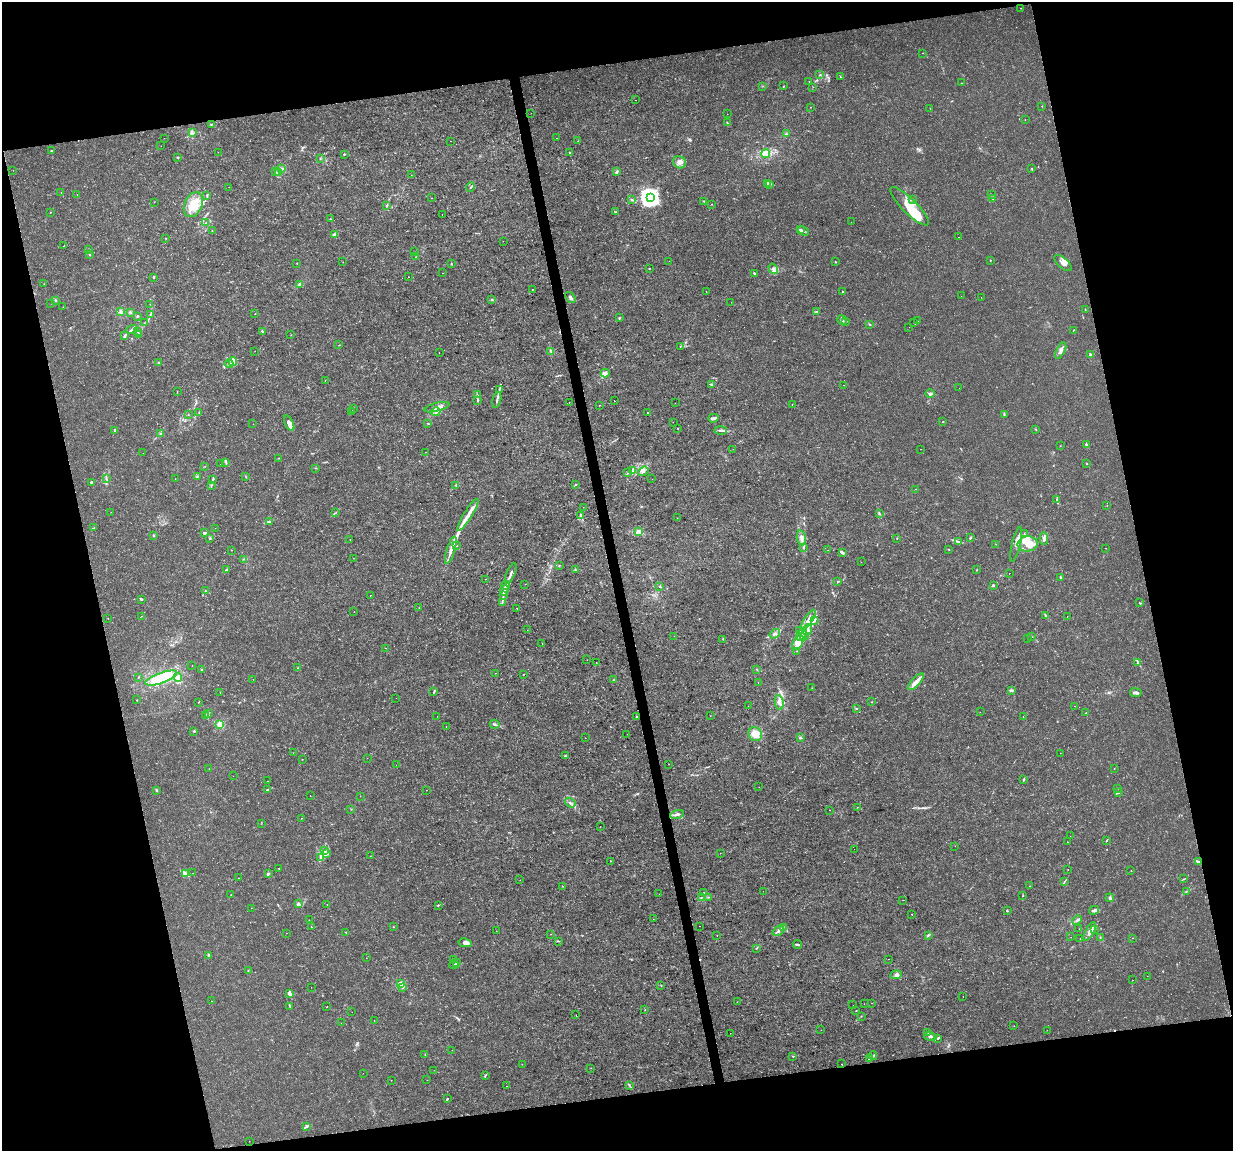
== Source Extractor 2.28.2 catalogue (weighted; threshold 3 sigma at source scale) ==
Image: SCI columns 1-4923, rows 79-4672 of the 4923 x 4703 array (HDU 1 of 3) = the unmasked area's bounding box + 8 px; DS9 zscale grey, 4 x 4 block average (1 PNG px = mean of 4 x 4 image px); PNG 1235 x 1153 px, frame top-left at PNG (2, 2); each listed source drawn as its Kron ellipse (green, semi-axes under 4 px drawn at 4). Shown black and unused: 26% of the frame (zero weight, under 3 of 4 exposures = <1% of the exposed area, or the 3 px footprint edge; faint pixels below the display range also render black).
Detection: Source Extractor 2.28.2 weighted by HDU 2 'WHT'. Background 0.00291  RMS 8.1e-04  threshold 0.00363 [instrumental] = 3 sigma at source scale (4.5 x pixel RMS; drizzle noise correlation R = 1.50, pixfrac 1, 0.0396/0.0396 arcsec/px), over >= 5 px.
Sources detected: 549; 7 too faint to see at this stretch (4 x 4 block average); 1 inside a brighter object's white glare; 2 cosmic-ray / hot-pixel residue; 1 long thin detection or spike segment (spike, bleed or trail) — neither listed nor drawn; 14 coinciding with a brighter row at this scale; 53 inside a brighter listed object's ellipse — not listed separately; the other 471 listed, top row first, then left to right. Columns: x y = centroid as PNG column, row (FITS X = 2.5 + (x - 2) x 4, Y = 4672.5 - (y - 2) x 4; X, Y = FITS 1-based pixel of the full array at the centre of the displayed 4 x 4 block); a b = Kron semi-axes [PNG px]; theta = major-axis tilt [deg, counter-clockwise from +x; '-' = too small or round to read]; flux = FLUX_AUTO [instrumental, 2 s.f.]
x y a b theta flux
1021 8 2 2 - 0.16
922 53 2 2 - 0.11
820 75 3 2 - 0.34
840 77 2 2 - 0.27
809 81 2 2 - 0.19
962 83 2 2 - 0.18
763 86 2 2 - 0.16
783 86 2 2 - 0.17
813 87 2 2 - 0.15
636 100 2 2 - 0.14
1042 106 2 2 - 0.21
810 107 2 2 - 0.12
930 108 2 2 - 0.1
531 113 2 2 - 0.12
727 114 2 2 - 0.37
1025 120 2 2 - 0.12
727 122 2 2 - 0.31
211 124 2 2 - 0.25
192 133 3 3 - 0.8
786 134 3 2 - 0.45
164 138 2 2 - 0.081
556 138 2 2 - 0.41
451 141 2 2 - 0.11
578 141 2 2 - 0.27
161 146 2 2 - 0.097
52 150 2 2 - 0.23
218 152 2 2 - 0.12
569 152 2 2 - 0.49
344 154 2 2 - 1.3
766 154 4 3 - 4.7
177 157 3 2 - 0.36
320 159 2 2 - 0.14
679 162 6 6 - 2.9
1032 168 2 2 - 0.22
282 169 3 2 - 0.62
13 170 2 2 - 0.081
275 171 4 2 - 0.45
278 172 2 2 - 0.37
616 172 3 2 - 0.86
411 175 2 2 - 0.079
768 183 4 2 - 0.93
770 184 2 2 - 0.95
229 187 2 2 - 0.1
471 187 5 2 - 0.55
61 192 2 2 - 0.42
77 194 2 2 - 0.14
207 195 4 2 - 0.51
991 195 2 2 - 0.19
432 198 2 2 - 0.14
650 198 4 3 - 220
992 198 2 2 - 0.27
913 199 2 2 - 0.22
632 200 3 2 - 0.69
704 201 2 2 - 0.33
154 202 2 2 - 0.1
711 204 2 2 - 0.17
193 205 13 8 66 12
387 205 2 2 - 0.16
910 206 26 7 -45 10
50 212 2 2 - 0.21
616 212 3 2 - 0.31
442 214 2 2 - 0.11
330 219 2 2 - 0.32
851 222 2 2 - 0.066
206 223 2 2 - 0.56
800 230 3 2 - 1.1
212 231 3 2 - 0.29
803 231 6 2 -32 0.88
334 234 3 2 - 0.52
959 237 2 2 - 0.089
166 238 2 2 - 0.26
503 241 2 2 - 0.17
64 246 2 2 - 0.2
89 249 2 2 - 0.14
414 252 2 2 - 0.16
89 254 2 2 - 0.42
415 257 2 2 - 0.16
990 260 2 2 - 0.25
669 261 2 2 - 0.097
343 262 2 2 - 0.17
835 262 2 2 - 0.25
297 263 2 2 - 0.21
1063 263 11 5 -42 2.7
451 264 2 2 - 0.3
649 268 2 2 - 0.43
773 269 5 3 - 1.6
442 273 2 2 - 0.095
755 274 3 2 - 0.78
153 277 2 2 - 0.31
408 277 2 2 - 0.14
44 284 2 2 - 0.16
299 284 3 2 - 0.66
532 290 2 2 - 0.14
706 292 2 2 - 0.24
843 292 2 2 - 0.44
961 296 2 2 - 0.083
981 297 2 2 - 0.069
570 298 6 3 -52 1.3
55 300 2 2 - 0.39
492 300 2 2 - 0.39
731 302 2 2 - 0.074
51 303 2 2 - 0.083
150 304 2 2 - 0.12
63 307 2 2 - 0.11
1085 310 3 2 - 0.35
121 312 3 2 - 0.64
130 312 3 2 - 0.56
817 312 3 2 - 0.61
150 314 4 2 - 0.47
255 314 2 2 - 0.17
137 316 2 2 - 0.41
619 318 2 2 - 0.45
842 320 5 3 - 1.3
846 321 3 2 - 0.3
917 321 2 2 - 0.24
144 323 2 2 - 0.15
914 323 2 2 - 0.22
869 324 3 2 - 0.44
909 327 2 2 - 0.069
132 329 6 2 19 1
1073 330 3 2 - 0.16
137 332 2 2 - 0.17
263 332 3 2 - 0.55
139 334 2 2 - 0.16
125 335 4 2 - 0.69
291 335 2 2 - 0.14
339 345 2 2 - 0.18
680 346 2 2 - 0.15
255 351 2 2 - 0.12
551 351 2 2 - 0.41
1061 351 9 3 63 2
439 352 2 2 - 0.14
1090 355 2 2 - 3.3
233 361 4 4 - 2.9
158 363 2 2 - 0.21
229 364 4 2 - 0.77
605 373 4 3 - 1.5
325 381 2 2 - 0.15
711 385 3 2 - 0.48
843 385 2 2 - 0.14
959 388 2 2 - 0.063
499 389 2 2 - 0.16
177 392 2 2 - 0.12
930 393 5 3 - 1.3
477 395 2 2 - 0.35
478 400 2 2 - 0.35
497 400 8 2 77 1.2
614 401 2 2 - 0.5
569 402 2 2 - 0.11
675 403 2 2 - 0.47
599 405 2 2 - 0.13
792 405 2 2 - 0.1
437 407 13 3 15 2.7
353 408 2 2 - 0.2
199 412 2 2 - 0.31
351 412 3 2 - 0.32
436 412 4 2 - 1
648 413 2 2 - 0.43
1004 414 4 2 - 0.57
188 415 2 2 - 0.22
713 418 5 2 - 2.5
673 422 2 2 - 0.11
942 422 2 2 - 0.22
289 423 8 3 -65 2.9
428 423 2 2 - 0.26
253 424 2 2 - 0.095
678 428 2 2 - 0.31
1036 429 2 2 - 0.21
115 430 3 2 - 0.38
721 430 6 2 1 1.2
160 433 2 2 - 0.28
1086 444 2 2 - 1.5
1060 446 2 2 - 0.1
733 449 2 2 - 0.11
921 449 2 2 - 0.11
425 452 2 2 - 0.11
143 453 2 2 - 0.074
279 458 2 2 - 0.16
226 462 3 2 - 0.57
220 464 2 2 - 0.16
1087 464 2 2 - 0.18
205 466 2 2 - 0.13
315 468 2 2 - 0.19
633 471 4 3 - 0.7
643 471 5 2 - 1.1
628 473 2 2 - 0.29
197 476 2 2 - 0.37
246 477 2 2 - 0.24
106 479 2 2 - 0.31
175 479 2 2 - 0.15
213 479 3 2 - 0.53
652 479 2 2 - 0.13
91 482 2 2 - 1.5
576 484 2 2 - 0.33
211 485 2 2 - 0.23
456 485 3 2 - 0.53
915 489 2 2 - 0.16
1057 499 4 2 - 0.7
1107 505 2 2 - 0.18
583 507 2 2 - 0.08
111 512 2 2 - 0.09
336 513 2 2 - 0.14
879 513 3 2 - 0.57
468 515 18 3 58 4.6
581 515 4 2 - 0.69
677 518 2 2 - 0.075
269 521 4 2 - 0.57
93 528 2 2 - 0.2
215 528 2 2 - 0.2
638 532 3 2 - 2.7
205 533 2 2 - 4.9
1024 534 3 2 - 0.4
153 535 3 2 - 0.36
210 538 3 2 - 0.5
801 538 8 3 -79 2.4
897 538 2 2 - 0.27
970 538 4 2 - 0.43
1044 538 6 4 -87 1.8
350 539 2 2 - 0.13
958 542 3 2 - 0.38
996 544 2 2 - 0.17
1016 544 18 3 76 2.2
1028 544 10 7 4 5.9
457 546 2 2 - 0.33
804 547 3 2 - 0.49
1105 548 2 2 - 0.13
231 550 2 2 - 0.17
451 550 14 2 73 3.4
828 550 2 2 - 0.13
949 550 2 2 - 0.16
842 553 4 3 - 1.1
353 558 2 2 - 0.22
244 559 2 2 - 0.19
861 562 2 2 - 0.17
559 565 2 2 - 0.29
227 569 3 2 - 0.48
575 570 2 2 - 0.36
977 570 2 2 - 0.11
511 573 11 2 67 1.4
1009 573 2 2 - 0.21
1060 577 4 2 - 0.58
485 579 2 2 - 0.11
838 582 2 2 - 0.27
525 584 2 2 - 0.13
506 585 5 2 - 0.98
993 585 3 3 - 0.57
660 586 2 2 - 0.31
504 590 5 2 - 0.77
205 591 2 2 - 0.18
370 595 2 2 - 0.38
503 595 3 2 - 0.54
141 599 2 2 - 0.96
502 603 4 2 - 0.51
1139 603 2 2 - 0.24
419 608 2 2 - 0.12
517 608 2 2 - 0.18
354 611 2 2 - 0.16
141 616 2 2 - 0.12
1045 616 2 2 - 0.21
1067 616 2 2 - 0.17
108 618 2 2 - 0.1
808 619 11 4 57 3.9
814 621 3 2 - 0.54
527 630 2 2 - 0.066
800 630 4 2 - 0.82
808 630 6 3 69 1.4
775 634 5 3 - 1.4
802 634 7 3 61 2.4
674 636 2 2 - 0.089
804 636 4 2 - 1
1032 637 2 2 - 0.16
723 639 2 2 - 0.29
1027 639 2 2 - 0.1
542 643 2 2 - 0.081
798 643 8 4 57 8.6
386 648 2 2 - 0.098
797 651 2 2 - 0.12
587 660 2 2 - 0.075
596 662 2 2 - 0.12
1138 662 3 2 - 0.88
192 666 2 2 - 0.2
298 668 2 2 - 0.18
201 669 2 2 - 0.15
757 669 2 2 - 0.2
496 673 2 2 - 0.12
524 674 2 2 - 0.15
139 677 2 2 - 0.16
178 677 4 3 - 1.7
161 678 16 5 20 23
253 679 2 2 - 0.11
614 680 2 2 - 0.35
758 682 2 2 - 0.095
916 682 10 3 47 3.8
812 688 2 2 - 0.18
1011 690 3 3 - 0.69
220 692 2 2 - 0.14
434 692 3 2 - 0.35
1136 693 6 3 -8 1.6
396 698 2 2 - 0.12
137 700 2 2 - 0.19
199 702 2 2 - 0.19
779 702 7 3 -80 2.3
872 702 2 2 - 0.17
748 706 2 2 - 0.079
1075 706 2 2 - 0.12
856 709 2 2 - 0.31
980 712 2 2 - 0.15
1086 713 2 2 - 0.27
208 714 2 2 - 0.37
206 716 2 2 - 0.15
437 716 2 2 - 0.12
710 716 2 2 - 0.086
637 717 2 2 - 0.25
1023 717 2 2 - 0.14
220 724 2 2 - 17
495 724 5 2 - 0.98
446 726 2 2 - 0.093
194 731 3 2 - 0.5
627 734 2 2 - 0.14
755 734 7 6 - 7.6
585 738 2 2 - 0.18
800 738 3 2 - 0.62
293 752 2 2 - 0.078
1060 753 2 2 - 0.093
566 756 4 2 - 0.62
367 758 2 2 - 0.1
302 759 2 2 - 0.16
669 764 2 2 - 0.088
396 765 2 2 - 0.076
1114 768 2 2 - 0.11
209 769 2 2 - 0.14
233 776 2 2 - 0.084
1024 779 3 2 - 0.42
268 781 2 2 - 0.12
759 787 2 2 - 0.083
1118 788 2 2 - 0.21
157 790 3 2 - 0.53
267 790 3 2 - 0.42
426 790 2 2 - 0.094
1118 793 3 2 - 0.31
310 796 2 2 - 0.16
360 796 2 2 - 0.13
570 803 5 2 - 1.2
857 807 2 2 - 0.094
351 809 2 2 - 0.21
830 810 2 2 - 0.094
677 814 7 2 16 1.6
302 818 2 2 - 0.09
262 823 2 2 - 0.13
600 826 2 2 - 0.13
1070 836 2 2 - 0.1
1106 840 3 2 - 0.25
1068 842 2 2 - 0.15
955 846 2 2 - 0.081
854 849 2 2 - 0.095
324 851 2 2 - 0.21
326 853 2 2 - 0.25
720 853 2 2 - 0.088
370 856 2 2 - 0.14
321 858 4 3 - 0.98
610 861 2 2 - 0.13
1198 862 4 2 - 0.61
279 868 2 2 - 0.22
1068 870 2 2 - 0.14
1131 871 2 2 - 0.23
193 873 2 2 - 0.13
185 874 4 3 - 1.7
268 874 2 2 - 1.3
238 878 2 2 - 0.12
1184 879 2 2 - 0.18
520 880 2 2 - 0.096
1064 882 2 2 - 0.31
563 886 2 2 - 0.45
1030 886 2 2 - 0.15
763 891 2 2 - 0.075
1186 891 3 2 - 0.3
704 893 2 2 - 0.26
231 894 2 2 - 0.093
659 894 2 2 - 0.17
1023 896 2 2 - 0.27
701 897 3 2 - 0.27
709 897 2 2 - 0.32
1110 898 4 3 - 0.8
903 900 2 2 - 0.13
299 903 4 2 - 0.83
327 904 2 2 - 0.2
438 905 2 2 - 0.39
251 908 2 2 - 0.17
1094 910 5 3 - 1.2
1007 911 2 2 - 0.7
912 914 2 2 - 0.22
653 919 2 2 - 0.13
309 920 2 2 - 0.14
1077 920 5 2 - 0.83
311 926 2 2 - 0.25
699 926 2 2 - 0.086
393 927 2 2 - 0.16
783 927 3 2 - 0.3
1079 929 2 2 - 0.12
1094 929 4 2 - 0.79
496 931 2 2 - 0.085
778 931 6 2 38 1.2
346 932 2 2 - 0.59
1090 932 10 2 61 4.2
286 933 2 2 - 0.16
551 934 2 2 - 0.11
717 935 2 2 - 0.13
928 935 3 2 - 0.53
1071 937 2 2 - 0.077
1100 937 2 2 - 0.24
1080 938 2 2 - 0.19
1132 938 2 2 - 0.13
559 941 2 2 - 0.15
465 943 6 4 -11 2.4
797 944 4 2 - 0.84
756 948 4 2 - 0.36
209 955 4 2 - 0.55
366 958 2 2 - 0.095
454 959 3 2 - 0.29
888 959 2 2 - 0.081
457 962 4 2 - 0.82
454 965 5 2 - 0.55
248 971 2 2 - 0.22
896 975 6 3 6 1.7
1147 976 2 2 - 0.079
1132 980 2 2 - 0.27
401 984 2 2 - 20
661 985 2 2 - 0.22
311 987 2 2 - 0.09
402 987 2 2 - 0.96
289 993 4 3 - 1.2
963 996 2 2 - 0.19
211 1001 2 2 - 0.36
737 1002 2 2 - 0.11
872 1003 2 2 - 0.21
864 1004 2 2 - 0.082
853 1005 2 2 - 0.093
290 1006 3 2 - 0.34
327 1007 2 2 - 0.24
645 1010 2 2 - 0.19
856 1011 2 2 - 0.16
352 1012 2 2 - 0.15
576 1015 2 2 - 0.099
861 1016 2 2 - 0.19
374 1020 2 2 - 0.095
341 1023 2 2 - 0.07
1014 1026 2 2 - 0.1
821 1030 2 2 - 0.094
1047 1030 2 2 - 0.1
928 1032 3 2 - 0.49
730 1033 2 2 - 0.077
930 1036 6 3 -16 2
938 1038 3 2 - 0.57
452 1050 2 2 - 0.15
425 1054 2 2 - 0.22
793 1056 3 2 - 0.3
873 1056 4 2 - 0.92
869 1059 3 2 - 0.53
522 1064 2 2 - 0.1
841 1064 2 2 - 0.15
591 1068 2 2 - 0.16
434 1070 2 2 - 0.081
363 1073 2 2 - 0.12
486 1075 2 2 - 0.2
391 1080 2 2 - 0.14
427 1080 2 2 - 0.13
506 1086 2 2 - 0.22
630 1086 2 2 - 0.16
447 1099 3 2 - 0.33
306 1127 3 2 - 0.57
249 1141 2 2 - 0.081
Diffuse or blended objects may show on this block-average render without a row.